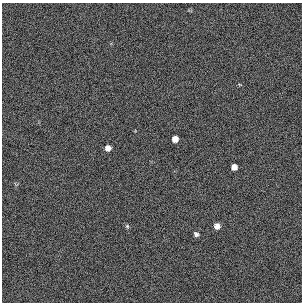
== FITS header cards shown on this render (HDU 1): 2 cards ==
NAXIS1  =                  300 / length of original image axis
NAXIS2  =                  300 / length of original image axis

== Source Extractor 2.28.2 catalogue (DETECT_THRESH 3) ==
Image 300 x 300 px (HDU 1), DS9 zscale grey, 1 PNG px = 1 image px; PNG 304 x 304 px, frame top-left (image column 1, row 300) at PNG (2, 3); no overlay
Background 384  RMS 67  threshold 200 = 3 sigma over >= 5 px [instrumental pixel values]
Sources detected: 6; all 6 listed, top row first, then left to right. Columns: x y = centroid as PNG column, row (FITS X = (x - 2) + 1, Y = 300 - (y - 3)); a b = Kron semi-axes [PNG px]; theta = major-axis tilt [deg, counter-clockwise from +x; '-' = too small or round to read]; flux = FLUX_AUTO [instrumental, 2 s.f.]
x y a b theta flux
175 139 5 5 - 31000
108 148 5 5 - 25000
234 167 5 5 - 25000
127 226 6 5 - 6300
217 226 6 5 - 25000
196 234 6 4 -44 11000